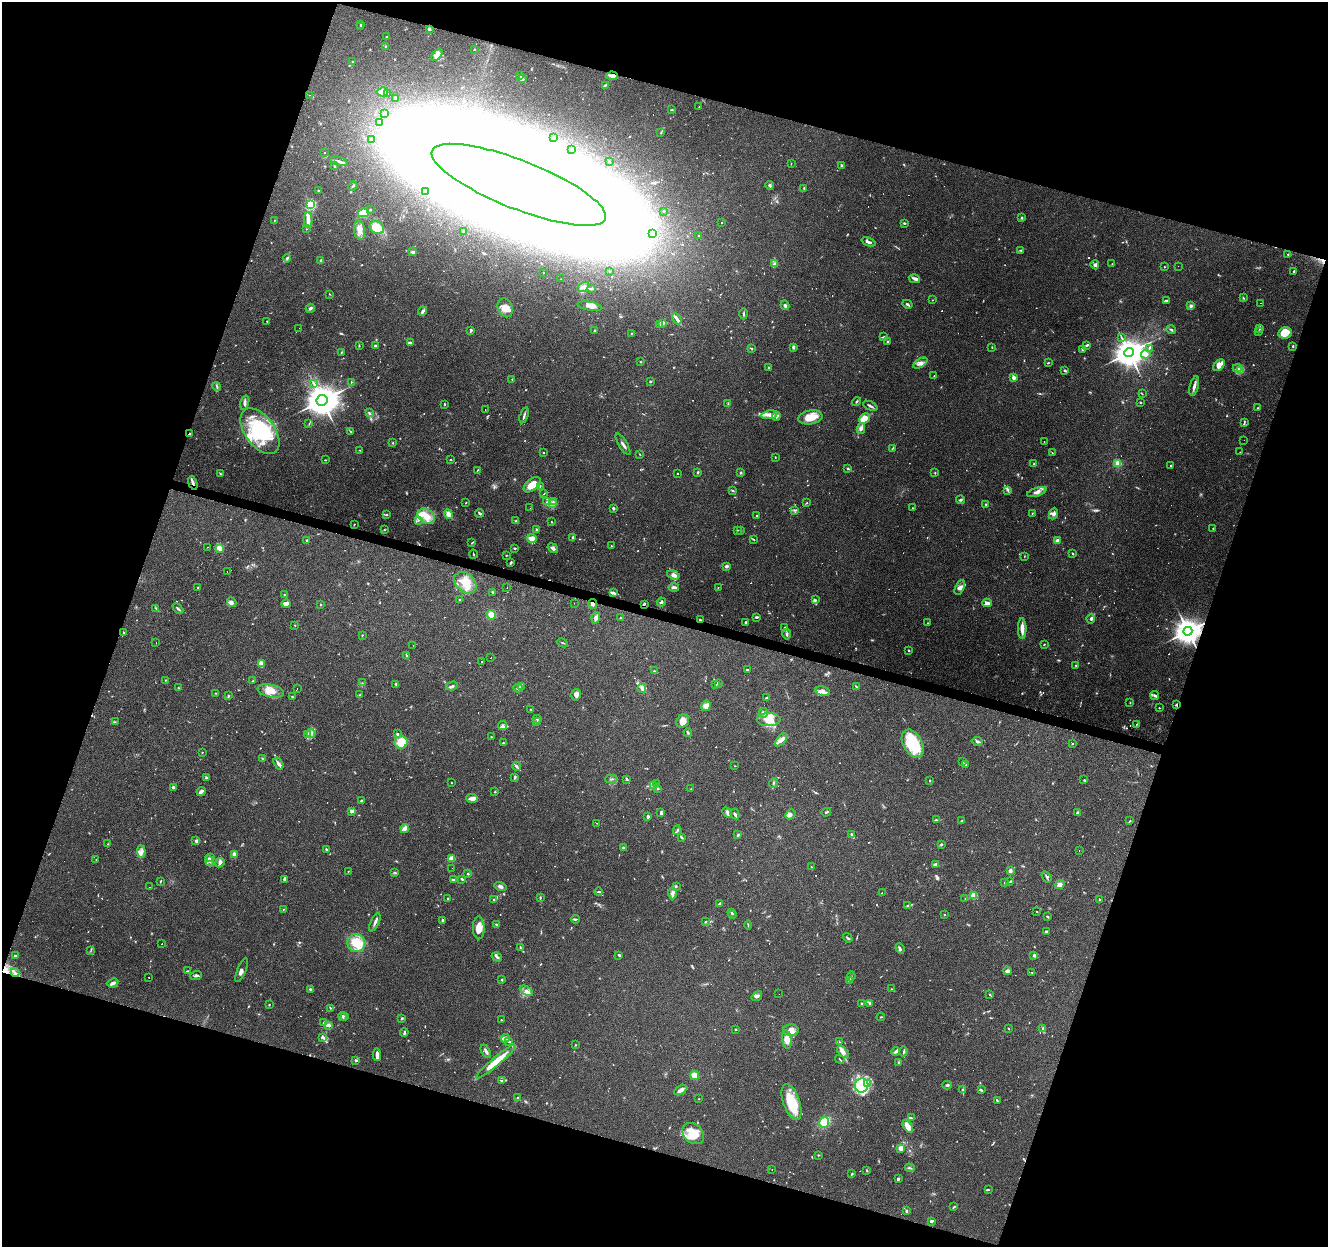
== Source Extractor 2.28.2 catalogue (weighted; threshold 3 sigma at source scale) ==
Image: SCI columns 1-5301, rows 214-5192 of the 5306 x 5470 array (HDU 1 of 3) = the unmasked area's bounding box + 8 px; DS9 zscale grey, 4 x 4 block average (1 PNG px = mean of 4 x 4 image px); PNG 1330 x 1249 px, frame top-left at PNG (2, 2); each listed source drawn as its Kron ellipse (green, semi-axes under 4 px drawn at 4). Shown black and unused: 37% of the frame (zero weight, under 3 of 4 exposures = <1% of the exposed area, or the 3 px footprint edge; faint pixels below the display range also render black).
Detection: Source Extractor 2.28.2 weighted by HDU 2 'WHT'. Background 0.085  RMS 0.0048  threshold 0.0215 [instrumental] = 3 sigma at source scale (4.5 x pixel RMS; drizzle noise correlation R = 1.50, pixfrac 1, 0.0396/0.0396 arcsec/px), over >= 5 px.
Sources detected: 1157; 28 too faint to see at this stretch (4 x 4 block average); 54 inside a brighter object's white glare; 80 cosmic-ray / hot-pixel residue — neither listed nor drawn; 27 coinciding with a brighter row at this scale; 96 inside a brighter listed object's ellipse — not listed separately; of the other 872, all 500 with FLUX_AUTO >= 1.43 (the completeness limit of this list) listed and drawn (372 fainter detections not listed), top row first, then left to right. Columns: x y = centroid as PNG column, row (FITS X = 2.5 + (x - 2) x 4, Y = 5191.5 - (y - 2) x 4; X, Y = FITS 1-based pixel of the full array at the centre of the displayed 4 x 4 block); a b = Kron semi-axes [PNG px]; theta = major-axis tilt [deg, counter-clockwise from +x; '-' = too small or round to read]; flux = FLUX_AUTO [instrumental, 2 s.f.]
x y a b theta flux
361 24 2 2 - 3.1
360 27 2 2 - 3.4
429 29 4 2 - 4.8
386 36 2 2 - 1.6
385 46 2 2 - 1.5
474 49 2 2 - 2.1
437 55 7 3 51 13
352 62 3 2 - 3.4
520 75 2 2 - 1.7
612 76 6 3 -3 15
522 79 2 2 - 28
605 85 3 2 - 2.5
383 92 5 4 - 23
388 94 2 2 - 1.5
309 95 2 2 - 2
395 98 2 2 - 5
699 107 2 2 - 1.7
671 110 3 2 - 2
385 114 2 2 - 1.7
380 123 3 2 - 3.5
661 133 2 2 - 1.9
554 137 2 2 - 2.2
371 140 3 2 - 2.2
571 149 2 2 - 8.2
324 152 2 2 - 2
339 161 9 2 -15 8.1
609 161 2 2 - 2.5
791 164 2 2 - 1.6
841 165 2 2 - 4.2
334 166 3 2 - 1.7
519 185 93 24 -22 30000
770 185 4 2 - 3.6
353 186 5 2 - 3.2
804 188 3 2 - 2.2
318 191 2 2 - 2.6
425 191 3 2 - 1.7
311 205 2 2 - 350
370 210 2 2 - 3.4
664 211 2 2 - 3
364 213 5 4 - 47
1022 218 3 2 - 3.2
274 220 2 2 - 1.6
308 220 8 4 -90 19
721 222 2 2 - 1.7
904 223 3 2 - 3.9
377 227 7 6 - 55
306 229 2 2 - 1.6
359 230 9 5 -83 21
463 231 2 2 - 3
653 234 2 2 - 2
698 236 2 2 - 1.8
869 242 7 2 -22 11
1021 250 3 2 - 3.2
413 252 4 3 - 6.3
1288 254 2 2 - 3.9
287 258 4 2 - 5.7
321 260 2 2 - 3.2
774 263 4 2 - 5
1112 264 2 2 - 1.6
1095 265 4 3 - 7
1178 266 2 2 - 1.5
1164 267 2 2 - 1.6
609 271 2 2 - 2
1294 271 2 2 - 3
544 272 2 2 - 1.4
561 279 2 2 - 1.7
915 279 5 4 - 8.4
583 287 6 3 30 11
592 289 3 2 - 3.5
330 294 2 2 - 1.5
1243 298 3 2 - 2.7
932 300 2 2 - 1.5
1167 301 4 2 - 5.1
1260 303 2 2 - 2.7
907 304 5 2 - 4.5
785 305 5 3 - 6.9
590 306 12 3 -10 12
1191 306 3 3 - 6.2
310 308 5 3 - 5.1
505 308 9 7 -68 25
423 311 5 3 - 6.8
744 314 6 2 -89 4.2
677 319 6 3 -60 7.5
267 321 2 2 - 1.7
663 323 3 2 - 10
660 325 2 2 - 2.1
299 328 2 2 - 2
1259 329 2 2 - 2.8
471 330 3 2 - 5.4
1171 330 5 2 - 4.6
595 331 2 2 - 1.6
1258 331 3 2 - 2.5
631 333 2 2 - 2.2
1285 333 6 6 - 19
884 337 3 2 - 3.9
1121 337 2 2 - 1.6
888 341 2 2 - 8.5
411 342 3 2 - 3.1
359 345 2 2 - 1.6
375 345 2 2 - 5.4
1087 345 4 2 - 5.7
1293 346 3 2 - 2.4
793 347 3 2 - 7
992 347 2 2 - 1.7
1149 348 3 2 - 3.3
751 349 4 2 - 2.5
1082 349 3 2 - 2.4
341 352 2 2 - 1.5
1129 353 5 4 - 4500
1146 354 5 4 - 16
640 361 2 2 - 1.9
920 363 8 4 32 13
1048 363 3 2 - 2.1
1219 365 7 4 45 20
768 368 4 2 - 2.9
1237 368 4 2 - 4.6
1065 370 3 2 - 5.6
1241 370 3 2 - 4.2
934 376 2 2 - 3
1013 377 3 2 - 12
512 380 2 2 - 1.5
650 381 2 2 - 4.7
351 382 3 2 - 1.6
313 383 2 2 - 2.1
217 386 4 2 - 3.7
1194 386 10 2 75 14
1142 394 3 2 - 1.6
322 400 6 5 - 5000
856 402 4 2 - 3.3
1140 402 2 2 - 2.1
245 403 7 3 72 7.8
444 404 2 2 - 3.1
728 404 3 2 - 2.2
870 406 7 2 -27 6
1258 408 2 2 - 2.1
485 410 2 2 - 9.6
369 413 4 2 - 4
524 415 8 2 72 6.3
769 415 8 4 9 14
776 416 4 3 - 7.6
810 417 12 7 10 42
864 419 6 4 44 32
1244 422 4 2 - 3.3
309 424 3 2 - 1.8
861 428 5 4 - 8.6
260 431 26 15 -53 200
351 432 3 2 - 2
189 434 2 2 - 4.6
1244 440 2 2 - 2.3
1044 441 2 2 - 2
393 443 2 2 - 2.1
623 444 12 2 -59 10
892 449 2 2 - 1.8
360 450 2 2 - 1.5
1240 452 2 2 - 1.5
544 453 2 2 - 3
1052 453 3 2 - 1.7
640 454 3 2 - 1.6
775 457 2 2 - 1.8
325 460 2 2 - 2.2
450 460 2 2 - 3
1118 463 2 2 - 130
1034 464 2 2 - 3.9
1171 466 2 2 - 5.5
847 469 2 2 - 3.1
477 470 3 2 - 1.8
698 472 2 2 - 3.5
220 473 2 2 - 2.3
677 473 2 2 - 2.3
740 473 2 2 - 12
935 473 2 2 - 2.1
193 483 7 2 -72 11
532 485 10 5 39 44
540 486 2 2 - 1.5
732 490 3 2 - 2.5
1008 490 2 2 - 1.5
1037 492 10 4 18 14
544 494 3 2 - 1.6
960 500 4 2 - 3.9
547 502 2 2 - 1.6
553 502 3 2 - 3.2
466 503 2 2 - 1.5
807 503 2 2 - 1.7
552 504 3 2 - 3
986 504 2 2 - 2.1
530 508 2 2 - 3.7
613 508 4 2 - 3.6
912 508 3 2 - 1.6
795 510 2 2 - 1.7
480 513 4 2 - 5.2
1032 513 2 2 - 1.5
448 514 5 3 - 19
1053 514 6 3 65 9.8
386 515 3 2 - 3.3
757 515 2 2 - 1.6
426 516 9 7 -36 35
418 520 2 2 - 1.9
516 521 3 2 - 3.5
551 522 2 2 - 2
354 525 3 2 - 1.5
1213 528 3 2 - 1.8
536 529 3 2 - 2.1
384 530 2 2 - 1.7
738 530 2 2 - 1.6
741 531 2 2 - 1.9
532 538 4 3 - 27
573 538 4 2 - 9.8
753 539 3 2 - 2.5
307 540 3 2 - 2.4
1057 541 3 2 - 18
472 543 3 2 - 2.8
611 546 2 2 - 1.6
207 547 2 2 - 3.8
219 548 3 3 - 22
515 548 3 2 - 3.9
553 548 6 3 -37 11
1073 553 2 2 - 3.2
473 554 4 2 - 2.1
506 555 3 2 - 1.6
1024 556 3 2 - 1.4
511 563 3 2 - 4.9
726 566 2 2 - 15
227 572 2 2 - 1.9
673 575 7 4 -17 14
465 583 13 9 -42 54
674 587 5 2 - 8.7
718 587 2 2 - 1.6
198 588 2 2 - 1.9
507 588 2 2 - 3.8
960 588 8 4 63 11
493 592 2 2 - 1.5
614 593 4 3 - 6.6
284 595 2 2 - 3.1
460 600 2 2 - 9
815 600 3 2 - 3
232 602 5 3 - 8.9
661 602 5 3 - 4.5
574 603 2 2 - 3.1
987 603 5 3 - 12
286 604 4 4 - 14
320 604 2 2 - 4.8
593 604 5 3 - 9
644 604 3 2 - 3.2
156 608 4 2 - 3.1
178 608 6 2 -43 5.6
491 615 5 4 - 32
756 617 3 2 - 4.2
596 618 6 3 71 13
620 618 2 2 - 1.6
700 619 2 2 - 3.4
1091 619 5 3 - 5
745 622 2 2 - 8.7
927 623 2 2 - 1.6
295 625 2 2 - 1.5
785 628 2 2 - 6
1022 628 10 3 -89 19
1188 631 4 4 - 3800
124 633 3 2 - 6.4
787 634 5 2 - 6
362 636 3 2 - 1.6
156 642 2 2 - 2.8
563 643 5 2 - 2.7
1044 644 2 2 - 1.7
413 645 2 2 - 1.5
909 650 2 2 - 2.9
406 656 2 2 - 1.9
491 657 2 2 - 4.7
482 661 2 2 - 3.6
261 664 4 3 - 22
1076 665 2 2 - 1.6
747 670 2 2 - 4.8
654 671 2 2 - 2.2
166 680 3 2 - 1.5
253 681 2 2 - 2.3
362 683 2 2 - 1.6
396 684 3 2 - 3.5
718 684 3 2 - 3.1
716 685 2 2 - 5
452 686 6 2 18 5.1
521 686 3 2 - 19
856 687 3 2 - 3.3
178 688 2 2 - 1.7
297 688 2 2 - 2.1
518 688 4 3 - 8.2
642 688 4 3 - 6.9
271 691 13 6 -12 36
823 691 7 4 -15 17
215 693 2 2 - 1.9
228 695 2 2 - 2.1
359 695 3 2 - 2.9
576 695 6 4 75 13
1155 695 5 3 - 5.9
292 697 3 2 - 2
766 698 4 2 - 3
1130 703 2 2 - 1.7
1176 705 4 2 - 3.1
706 706 5 4 - 18
1159 708 2 2 - 2.7
531 709 3 2 - 3.6
764 713 5 2 - 5.1
537 719 4 2 - 2.8
769 720 12 6 2 41
537 721 4 2 - 2.2
683 721 7 6 - 27
115 722 3 2 - 2.3
1137 724 3 2 - 2.8
503 726 4 4 - 6.7
688 732 4 2 - 4.1
311 733 4 2 - 4.3
307 734 3 2 - 3.4
397 734 2 2 - 10
491 737 3 2 - 2.2
781 740 8 3 49 14
977 741 5 2 - 5.4
401 742 6 6 - 80
503 743 3 2 - 1.7
913 743 15 9 -62 130
1072 744 2 2 - 1.5
202 752 2 2 - 2
262 758 2 2 - 1.6
962 761 2 2 - 1.5
278 764 6 3 -57 9.9
966 764 2 2 - 1.5
517 766 4 2 - 5.1
735 766 2 2 - 1.5
206 778 3 2 - 3.2
515 778 3 2 - 2.4
611 779 6 2 -2 3.8
627 779 2 2 - 4.7
929 780 2 2 - 2.7
1084 780 2 2 - 2
451 783 2 2 - 1.8
773 783 5 2 - 3.1
656 784 2 2 - 1.6
653 785 4 2 - 4.9
173 788 4 2 - 7.1
658 788 2 2 - 1.5
691 789 2 2 - 1.9
201 791 5 3 - 11
495 792 2 2 - 2.4
472 798 6 3 -4 18
362 801 3 2 - 3.2
352 811 3 2 - 12
727 812 5 4 - 7.6
826 812 5 2 - 3.4
661 813 4 2 - 4.4
1077 813 2 2 - 18
735 814 5 2 - 6.9
790 814 5 4 - 8.2
648 817 2 2 - 19
937 820 3 2 - 2.7
961 821 3 2 - 1.7
1130 821 3 2 - 2
597 823 2 2 - 2.5
405 829 4 3 - 19
677 830 5 2 - 3.5
738 835 3 2 - 3.1
852 835 4 3 - 5.7
681 837 4 2 - 4.1
196 840 3 3 - 4.4
108 844 3 2 - 2.6
941 844 2 2 - 4.6
623 848 3 2 - 5.6
326 849 3 2 - 2.9
141 851 6 3 -85 9.5
1079 851 2 2 - 5.6
234 855 3 2 - 25
210 857 4 3 - 5.3
96 859 2 2 - 1.6
451 859 3 2 - 29
209 861 5 2 - 6.1
220 863 5 3 - 6.8
935 865 4 3 - 11
811 867 3 2 - 1.8
452 868 2 2 - 2.2
348 871 2 2 - 1.6
1010 871 2 2 - 35
395 872 3 2 - 2
468 874 2 2 - 3.6
1046 877 6 2 -57 4.9
284 879 4 3 - 4.3
462 879 3 2 - 3.8
453 880 3 2 - 4.3
160 881 4 2 - 2
1010 882 2 2 - 1.5
1004 883 3 2 - 2
1060 885 5 4 - 13
676 886 3 2 - 2.7
149 887 2 2 - 1.8
500 887 6 3 -17 8.6
599 892 4 2 - 2.8
672 893 6 4 -87 9.4
882 893 2 2 - 69
973 895 2 2 - 130
448 898 2 2 - 6.9
540 898 3 2 - 2.4
965 899 2 2 - 1.5
1099 899 2 2 - 2.5
494 900 2 2 - 3.4
720 903 3 2 - 7.4
907 906 3 2 - 2
283 909 2 2 - 1.5
1037 912 3 2 - 1.5
732 913 2 2 - 2.4
733 915 2 2 - 6.7
944 915 2 2 - 2
1047 916 3 2 - 2.6
575 919 4 2 - 3.9
442 920 3 2 - 5.1
375 922 10 2 66 9.2
705 922 2 2 - 2.1
497 925 3 2 - 5.5
748 925 4 2 - 2.5
479 928 11 6 -88 30
1046 931 3 2 - 4.6
848 938 5 2 - 4.2
356 943 9 9 - 52
162 944 2 2 - 2.2
520 948 3 2 - 2.5
900 949 5 2 - 6.1
91 950 3 2 - 1.5
15 955 2 2 - 1.9
619 955 4 2 - 4
1034 955 3 3 - 6.2
497 957 5 2 - 6.6
242 970 13 3 68 10
187 971 3 2 - 2.1
1007 971 4 3 - 7.9
1032 972 2 2 - 1.8
15 973 4 2 - 3.9
196 975 6 2 21 5.6
851 976 5 2 - 3.6
149 977 2 2 - 2.5
502 980 2 2 - 4
849 980 3 2 - 2.5
113 983 5 2 - 10
310 989 3 2 - 2.6
891 989 3 2 - 1.5
526 991 7 4 -31 12
779 994 2 2 - 2.6
990 995 3 2 - 2
757 996 5 4 - 8.1
870 1003 3 2 - 3.7
861 1004 3 2 - 2.9
269 1005 2 2 - 1.9
330 1008 2 2 - 2.1
345 1016 2 2 - 2
342 1017 4 2 - 3.6
881 1017 4 2 - 2.7
402 1019 3 2 - 3
501 1020 2 2 - 1.6
324 1023 4 3 - 3.7
328 1025 4 2 - 15
1009 1028 2 2 - 1.8
736 1029 2 2 - 2.9
1043 1029 3 2 - 3.5
791 1030 8 5 1 19
404 1032 4 2 - 5
322 1037 3 3 - 6.2
505 1038 4 2 - 22
787 1040 9 4 -82 29
509 1041 3 2 - 5.1
839 1042 2 2 - 1.9
575 1045 2 2 - 1.6
486 1051 7 2 -58 7.8
904 1051 5 2 - 4.4
843 1052 7 4 -47 14
895 1052 4 3 - 5.4
377 1055 6 2 -86 12
840 1059 5 2 - 1.9
356 1060 3 2 - 5.6
496 1061 25 4 41 63
898 1062 3 2 - 2.1
695 1075 4 3 - 48
501 1080 4 2 - 2.9
868 1083 3 2 - 5.3
862 1085 7 6 - 130
947 1085 4 2 - 4.6
681 1090 7 3 30 15
963 1090 3 3 - 5.6
981 1090 4 2 - 3.6
518 1097 3 2 - 2.4
699 1099 2 2 - 1.8
997 1101 3 2 - 4
792 1102 19 8 -71 100
911 1118 3 2 - 3.9
824 1122 5 4 - 53
908 1126 7 4 -58 28
693 1134 12 9 -41 59
901 1148 4 3 - 15
819 1155 3 2 - 1.9
910 1168 5 2 - 3.5
772 1169 2 2 - 3.1
867 1171 4 2 - 2.3
852 1174 2 2 - 3.4
898 1179 2 2 - 18
988 1190 3 2 - 2.1
954 1207 4 2 - 2.9
906 1211 3 2 - 3.8
931 1221 4 2 - 4.5
Overlapping masked pixels (flux is a lower limit): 8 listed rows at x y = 612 76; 189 434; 193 483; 593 604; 644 604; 700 619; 1188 631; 1176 705
Diffuse or blended objects may show on this block-average render without a row.